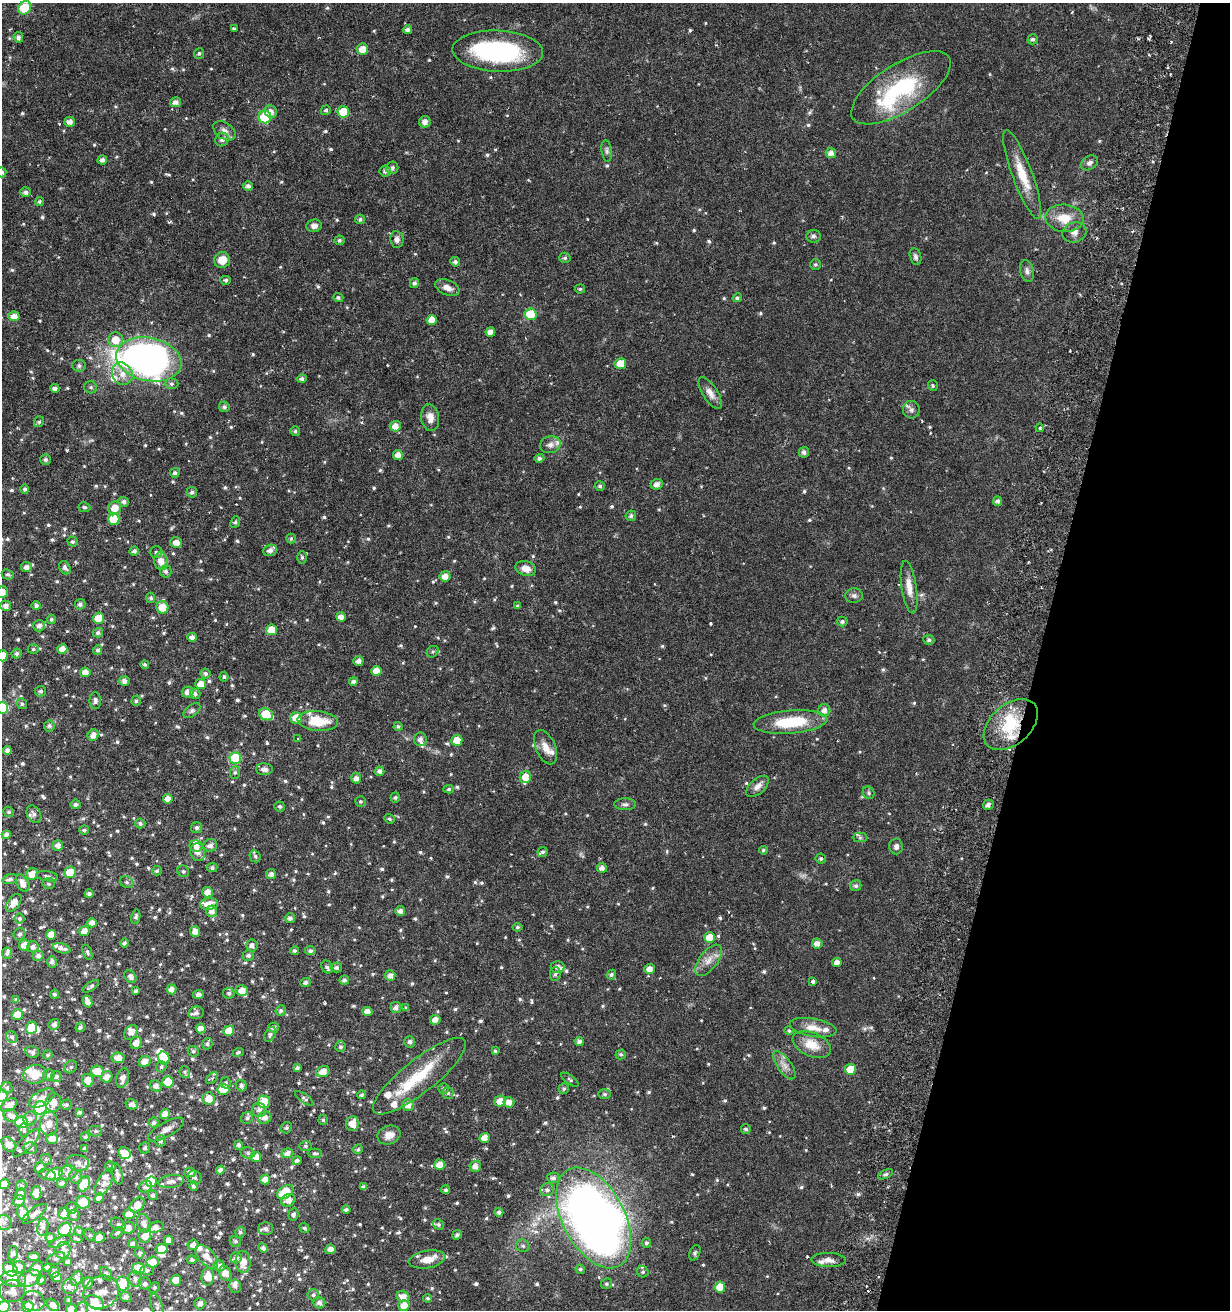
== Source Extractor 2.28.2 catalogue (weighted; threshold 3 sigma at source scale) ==
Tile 8 of 4 x 4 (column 4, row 2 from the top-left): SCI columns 4052-5279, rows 2628-3935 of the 5530 x 5283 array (HDU 1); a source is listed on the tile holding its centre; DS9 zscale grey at full resolution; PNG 1232 x 1312 px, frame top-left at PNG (2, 3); each listed source drawn as its Kron ellipse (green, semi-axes under 4 px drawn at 4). Shown black and unused: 16% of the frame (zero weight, under 3 of 6 exposures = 2% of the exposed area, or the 3 px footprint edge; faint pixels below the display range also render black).
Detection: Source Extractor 2.28.2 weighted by HDU 2 'WHT'; one run over the whole footprint, this tile lists its part. Background 0.0157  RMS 0.0012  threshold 0.00481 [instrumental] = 3 sigma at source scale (4.09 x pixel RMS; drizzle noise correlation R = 1.36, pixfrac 0.8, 0.0396/0.0396 arcsec/px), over >= 5 px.
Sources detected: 907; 1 too faint to see at this stretch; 7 inside a brighter object's white glare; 1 cosmic-ray / hot-pixel residue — neither listed nor drawn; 60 inside a brighter listed object's ellipse — not listed separately; of the other 838, all 500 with FLUX_AUTO >= 0.188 (the completeness limit of this list) listed and drawn (338 fainter detections not listed), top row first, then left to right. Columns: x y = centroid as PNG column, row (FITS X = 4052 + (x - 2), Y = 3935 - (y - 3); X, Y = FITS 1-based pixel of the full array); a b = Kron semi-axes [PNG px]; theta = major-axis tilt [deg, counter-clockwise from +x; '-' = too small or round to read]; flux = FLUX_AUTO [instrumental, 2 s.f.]
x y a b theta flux
25 8 7 6 - 5.1
234 29 4 3 - 0.25
407 30 5 4 - 0.38
18 37 5 4 - 0.43
1033 39 5 5 - 0.27
362 49 6 5 - 1.2
498 51 45 20 -2 15
199 53 5 5 - 0.21
901 88 57 23 33 10
175 102 5 5 - 0.51
326 110 5 4 - 0.21
271 112 6 6 - 0.58
343 112 6 5 - 2.6
265 117 6 6 - 4.7
70 122 5 5 - 0.58
425 122 6 5 - 0.56
224 131 12 8 -35 0.57
222 140 7 6 - 0.44
607 151 11 5 -82 0.28
831 153 5 5 - 0.62
102 160 5 4 - 0.44
1089 163 9 6 32 0.39
392 168 6 6 - 0.36
385 171 5 5 - 0.4
2 172 5 4 - 0.28
1022 174 47 10 -70 2.9
248 186 5 4 - 0.37
26 192 5 5 - 0.34
39 202 5 4 - 0.2
1064 218 19 13 -5 2.2
360 219 5 4 - 0.25
314 226 7 6 - 0.47
1074 232 12 10 17 0.68
813 236 7 6 - 0.29
397 239 8 6 -83 0.43
339 240 5 5 - 0.22
915 257 8 5 -77 0.3
565 258 5 5 - 0.23
222 260 8 8 - 1.3
455 262 5 4 - 0.29
815 264 5 5 - 0.2
1027 271 11 7 -77 0.43
226 280 5 4 - 0.23
414 283 5 4 - 0.28
447 288 12 7 -23 0.73
580 289 5 4 - 0.2
338 297 5 4 - 0.21
737 298 5 4 - 0.21
530 314 6 6 - 3.9
14 316 5 5 - 0.82
432 320 5 5 - 1.1
490 332 5 4 - 0.7
116 340 7 7 - 1.6
149 359 33 21 -12 60
620 364 5 5 - 1.5
79 366 6 6 - 0.3
122 374 11 10 - 1.2
302 379 5 4 - 0.3
171 384 7 5 -1 0.25
933 386 5 5 - 0.19
91 387 6 6 - 0.23
55 388 4 4 - 0.41
710 393 18 7 -57 0.8
224 407 5 5 - 0.29
911 410 8 8 - 0.42
430 418 13 9 -82 0.9
39 422 5 5 - 0.21
395 426 5 5 - 0.92
1040 428 4 3 - 0.2
295 431 5 4 - 0.22
550 445 10 8 15 0.57
804 452 5 5 - 0.35
398 455 5 5 - 0.66
539 458 5 4 - 0.32
45 460 5 5 - 0.28
175 473 5 4 - 0.3
657 484 6 5 - 0.59
600 486 5 5 - 0.23
25 489 4 4 - 0.24
192 492 5 5 - 0.29
997 501 4 4 - 0.34
124 502 5 5 - 0.37
84 507 6 5 - 0.23
115 508 7 6 - 1.3
631 516 5 5 - 0.32
114 519 6 5 - 2.7
235 522 6 4 66 0.21
291 538 5 4 - 0.21
73 542 5 4 - 0.22
176 542 6 5 - 0.8
270 550 7 5 20 0.41
134 551 4 4 - 0.33
156 552 6 6 - 0.23
302 557 6 5 - 0.21
161 561 9 7 -79 0.99
26 567 5 5 - 0.48
65 568 7 5 -58 0.4
526 568 10 7 -17 0.94
166 571 6 6 - 0.34
8 574 6 4 -26 0.23
445 576 5 5 - 0.8
909 587 26 7 -81 1.3
2 592 6 6 - 1
854 595 9 7 -1 0.35
151 598 5 4 - 0.27
80 604 5 5 - 0.32
6 606 5 5 - 0.49
36 606 5 4 - 0.35
518 606 4 3 - 0.19
162 607 6 6 - 1.6
341 617 5 4 - 0.67
98 618 5 5 - 2.2
51 619 5 4 - 0.19
842 621 5 5 - 0.27
39 626 6 5 - 0.43
271 630 5 5 - 1.9
98 633 5 4 - 0.28
192 637 5 4 - 0.48
929 640 5 5 - 0.28
33 649 5 5 - 0.19
62 649 5 5 - 0.93
98 650 5 4 - 0.28
433 652 6 5 - 0.19
17 654 5 5 - 0.23
2 656 5 5 - 1.9
358 661 5 4 - 0.49
145 664 4 4 - 0.22
376 671 5 5 - 1.1
85 672 5 5 - 0.74
206 674 5 5 - 0.29
224 677 5 4 - 0.21
124 681 5 5 - 0.49
353 681 4 4 - 0.31
201 684 5 5 - 1
41 691 5 5 - 0.26
188 692 6 5 - 0.6
195 694 5 5 - 0.29
95 701 8 5 -90 0.39
136 701 5 4 - 0.21
22 704 6 5 - 0.21
2 708 6 6 - 4.4
824 710 6 6 - 0.55
192 711 9 5 37 0.29
266 714 7 5 -23 3.6
296 718 6 5 - 1.4
318 721 20 10 -5 3
791 722 37 11 5 5.2
1011 725 31 20 41 5.2
49 726 5 5 - 0.33
398 726 4 4 - 0.23
93 735 6 5 - 0.68
298 739 3 3 - 0.33
420 739 7 6 - 0.48
457 740 5 5 - 1.9
546 747 18 10 -66 1.1
7 750 4 4 - 0.37
235 758 6 6 - 5.4
264 769 8 6 -1 0.61
380 771 5 4 - 0.39
235 772 6 5 - 0.22
525 777 6 5 - 1.2
356 778 5 5 - 0.52
757 786 13 7 42 0.7
449 789 5 4 - 0.2
869 793 6 5 - 0.21
395 797 5 4 - 0.2
168 799 5 5 - 0.74
360 801 5 5 - 0.19
76 804 5 5 - 0.27
625 804 11 6 1 0.33
988 805 5 5 - 0.42
280 806 5 5 - 0.23
9 812 5 5 - 0.19
34 814 9 6 -61 0.36
389 819 5 4 - 0.2
140 823 5 5 - 0.28
197 828 5 5 - 0.3
84 830 5 5 - 0.25
6 835 4 4 - 0.42
860 838 7 4 0 0.22
58 845 5 5 - 0.55
210 845 7 6 - 0.56
196 846 6 6 - 0.77
896 846 8 7 - 0.4
763 850 4 4 - 0.19
198 852 9 7 -74 0.72
542 852 5 5 - 0.24
255 856 6 5 - 0.23
821 858 5 5 - 0.24
212 868 5 4 - 0.24
602 868 5 4 - 0.5
157 871 5 4 - 0.21
183 871 6 5 - 0.22
70 872 6 5 - 2
32 874 6 5 - 1.2
271 874 5 5 - 0.41
47 876 11 5 -8 0.3
10 879 7 5 18 0.31
127 882 7 5 -22 0.25
23 883 9 5 -61 0.83
49 884 6 5 - 0.2
856 886 6 5 - 0.31
207 892 5 5 - 0.74
89 894 4 4 - 0.28
14 903 10 6 52 1.1
209 904 9 6 7 1.2
212 911 6 5 - 0.6
400 911 5 5 - 0.45
136 917 7 4 78 0.26
19 918 5 5 - 0.2
290 918 5 5 - 0.39
92 923 5 4 - 0.65
517 927 5 4 - 0.19
84 931 5 5 - 0.94
195 931 5 5 - 0.69
20 934 6 6 - 0.27
51 935 5 5 - 1.1
709 937 5 5 - 1.5
124 943 4 4 - 0.31
817 943 5 5 - 0.6
24 945 5 5 - 1
252 946 6 5 - 0.43
33 947 6 5 - 0.42
62 948 9 4 -15 0.45
295 951 4 4 - 0.25
310 951 5 4 - 0.28
87 952 8 4 -70 0.22
7 953 5 5 - 0.22
248 955 6 5 - 0.3
38 956 5 5 - 0.38
708 960 18 9 53 1.1
52 962 6 5 - 0.32
837 962 5 4 - 0.55
327 967 6 5 - 0.25
558 967 7 6 - 0.49
336 968 5 5 - 0.3
649 969 5 5 - 0.71
555 974 7 5 80 0.28
611 975 5 4 - 0.23
390 976 5 5 - 0.58
130 977 7 5 -50 0.49
344 980 5 4 - 0.34
813 981 4 3 - 0.27
306 982 5 4 - 0.33
91 986 9 4 35 0.24
171 989 5 5 - 0.61
135 991 3 3 - 0.21
242 991 6 5 - 0.9
229 993 6 5 - 0.25
55 994 4 4 - 0.23
199 994 5 4 - 0.34
16 1000 4 3 - 0.19
88 1001 6 4 -67 0.7
396 1007 5 5 - 0.44
406 1008 4 3 - 0.21
281 1011 5 5 - 0.24
367 1012 5 4 - 0.86
196 1013 7 6 - 0.43
17 1015 5 5 - 1.5
435 1020 5 5 - 0.7
54 1024 5 5 - 0.48
80 1027 5 4 - 0.27
31 1028 6 5 - 2
201 1028 5 5 - 0.67
274 1028 5 5 - 0.46
813 1028 23 9 -10 1.4
229 1031 5 5 - 1.5
789 1031 4 4 - 0.22
131 1032 8 6 51 0.63
270 1034 8 5 63 0.3
12 1037 6 5 - 0.25
410 1042 6 5 - 0.33
579 1042 4 4 - 0.41
136 1043 6 5 - 0.92
207 1044 6 5 - 0.24
812 1045 20 12 -23 1.9
341 1047 5 5 - 0.24
193 1051 6 5 - 0.21
495 1051 4 4 - 0.19
32 1052 7 5 -12 0.3
238 1052 6 4 21 0.21
621 1054 5 4 - 0.22
48 1055 5 4 - 0.2
118 1058 6 5 - 0.93
164 1058 6 5 - 2.3
144 1062 6 5 - 0.86
784 1065 16 7 -55 0.78
71 1067 7 5 45 0.25
161 1067 5 5 - 0.21
297 1068 4 4 - 0.3
850 1069 5 5 - 1.9
97 1071 6 5 - 1.8
323 1071 7 5 21 0.96
185 1072 6 5 - 0.21
35 1074 12 9 12 1.9
49 1075 5 5 - 0.27
419 1076 58 16 38 5.3
56 1077 5 5 - 0.29
107 1077 6 5 - 0.78
123 1078 10 6 74 0.67
212 1078 7 4 43 0.22
88 1080 6 5 - 1.2
570 1080 10 4 -35 0.22
168 1082 6 5 - 1.5
226 1083 5 5 - 0.25
156 1086 6 5 - 0.46
241 1086 6 5 - 0.34
7 1088 6 5 - 0.21
443 1088 5 5 - 0.2
223 1089 6 5 - 2.5
564 1089 5 5 - 0.22
448 1093 6 5 - 0.24
604 1094 6 5 - 0.25
362 1095 4 4 - 0.26
2 1096 6 5 - 0.8
42 1098 14 7 30 0.85
304 1098 11 4 -35 0.24
209 1099 6 6 - 1.4
500 1101 5 5 - 0.96
53 1102 9 8 - 1.2
264 1102 6 6 - 2.6
509 1102 5 5 - 0.73
132 1104 6 5 - 0.46
9 1105 9 5 34 0.73
66 1105 5 5 - 0.24
408 1105 6 6 - 0.82
40 1108 7 6 - 12
259 1110 7 7 - 0.51
80 1112 4 4 - 0.24
165 1114 5 5 - 0.8
11 1115 7 6 - 0.55
30 1118 7 6 - 0.32
247 1118 6 5 - 0.25
265 1118 6 6 - 0.66
323 1120 5 4 - 0.19
21 1122 6 5 - 2.8
154 1123 5 5 - 0.32
49 1124 12 9 87 0.87
352 1124 7 6 - 1.1
286 1128 6 5 - 0.21
746 1129 5 4 - 0.25
24 1130 7 4 -81 0.19
166 1130 20 7 30 0.75
95 1131 6 5 - 0.22
389 1135 12 9 21 0.94
85 1137 4 4 - 0.24
485 1138 5 5 - 0.91
52 1139 6 5 - 0.87
161 1141 6 5 - 0.28
26 1143 18 6 46 0.57
9 1144 9 6 -46 0.79
239 1145 5 4 - 0.26
305 1146 6 5 - 0.2
30 1148 7 5 -1 0.24
145 1148 6 5 - 0.27
85 1149 4 3 - 0.26
358 1149 5 4 - 0.21
125 1153 6 5 - 1.3
248 1153 7 5 -16 0.21
287 1153 6 5 - 0.56
315 1153 7 4 0 0.24
256 1157 5 5 - 0.71
46 1159 6 5 - 0.2
297 1160 4 4 - 0.26
78 1163 11 8 -9 0.62
440 1165 5 5 - 0.95
111 1166 5 4 - 0.21
475 1166 6 5 - 0.65
40 1168 6 5 - 0.62
220 1170 4 4 - 0.47
190 1172 5 5 - 0.42
68 1173 9 7 17 0.5
47 1174 8 5 -10 0.38
55 1174 8 5 29 3.6
117 1174 11 5 -76 0.4
886 1174 8 4 26 0.2
76 1177 7 6 - 0.29
195 1177 7 6 - 0.3
553 1178 6 5 - 0.39
265 1179 5 4 - 0.66
171 1181 13 6 7 0.63
151 1182 5 5 - 1.7
61 1183 5 4 - 0.35
104 1183 14 7 63 0.6
4 1184 5 5 - 1.1
84 1184 8 5 66 2.3
21 1186 5 5 - 0.26
194 1186 5 4 - 0.3
145 1187 7 5 26 0.41
364 1187 4 4 - 0.37
446 1190 4 4 - 0.22
547 1190 7 6 - 0.38
285 1192 9 6 37 3.1
36 1193 7 5 83 0.86
20 1194 5 5 - 0.35
153 1195 5 4 - 0.28
99 1198 5 4 - 0.62
288 1200 7 6 - 0.69
19 1201 6 5 - 0.75
83 1202 7 6 - 2.5
137 1205 8 6 44 1.2
71 1208 6 5 - 0.23
346 1210 4 4 - 0.28
499 1212 4 4 - 0.34
23 1213 8 6 -72 1.2
34 1214 15 5 37 0.47
64 1214 6 5 - 0.72
129 1214 6 5 - 1.3
73 1215 6 5 - 0.25
293 1215 6 5 - 0.28
594 1218 54 31 -62 110
4 1222 8 7 - 0.37
144 1223 9 6 -71 0.61
118 1224 8 5 -36 0.31
438 1224 6 4 -33 0.24
43 1227 8 5 80 0.36
156 1227 8 5 19 0.64
128 1228 7 6 - 0.85
304 1228 5 4 - 0.23
65 1229 7 6 - 2.2
265 1229 7 6 - 0.42
79 1231 5 4 - 0.24
240 1232 5 5 - 0.22
117 1233 7 4 41 0.22
90 1235 6 5 - 0.19
457 1235 5 4 - 0.27
145 1236 7 6 - 0.83
50 1237 4 4 - 0.31
99 1238 6 5 - 0.72
76 1239 6 3 -21 0.19
169 1240 4 4 - 0.65
235 1241 6 5 - 0.22
60 1242 11 4 24 0.3
646 1243 5 4 - 0.23
133 1244 4 4 - 0.35
193 1245 5 5 - 0.52
523 1246 7 6 - 0.25
263 1248 5 4 - 0.35
162 1249 6 5 - 1.1
330 1249 5 5 - 0.62
63 1250 8 7 - 0.58
13 1253 7 5 77 0.25
139 1253 5 5 - 0.31
695 1253 8 5 68 0.22
34 1257 6 4 4 0.41
207 1257 14 8 -47 1.2
56 1258 10 5 26 0.28
236 1258 6 5 - 0.38
427 1259 18 8 10 1.5
192 1260 5 4 - 0.23
829 1260 17 7 -1 0.69
68 1262 4 4 - 0.4
153 1262 6 5 - 1.2
243 1262 11 7 -85 1.2
219 1266 6 5 - 0.54
19 1267 6 6 - 0.78
48 1268 4 3 - 0.3
10 1269 8 6 -41 2.1
37 1269 8 5 59 1.1
138 1269 6 5 - 3.2
580 1269 5 4 - 0.21
147 1270 6 5 - 0.21
54 1272 5 5 - 0.39
643 1272 6 5 - 0.23
225 1273 7 6 - 0.81
106 1274 7 5 -55 0.26
57 1277 5 5 - 0.52
208 1277 9 6 88 1.5
29 1278 12 8 22 1.5
13 1279 13 7 -11 1.3
76 1279 7 5 61 0.73
135 1279 8 6 -85 0.36
41 1280 5 4 - 0.2
176 1280 5 5 - 1.8
88 1283 6 5 - 0.44
123 1283 7 6 - 5.4
145 1283 6 6 - 0.29
606 1284 5 5 - 0.22
70 1286 7 7 - 0.58
235 1286 6 6 - 0.42
720 1287 5 5 - 1.8
154 1288 5 5 - 0.22
12 1291 13 11 8 0.58
101 1292 18 16 32 1.7
313 1295 6 5 - 0.28
126 1297 6 5 - 0.36
403 1297 7 5 -15 0.86
428 1298 4 4 - 0.2
69 1300 4 3 - 0.22
33 1301 11 10 - 0.44
95 1302 10 6 -29 2.2
319 1303 6 5 - 0.45
200 1304 6 5 - 0.49
53 1305 7 4 -41 0.59
404 1305 5 5 - 1.1
157 1306 13 5 -73 0.39
3 1307 6 5 - 1.7
28 1307 6 5 - 1.4
82 1309 7 6 - 0.27
71 1310 6 5 - 1.2
Overlapping masked pixels (flux is a lower limit): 1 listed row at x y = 1011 725
Isophote crosses this tile's border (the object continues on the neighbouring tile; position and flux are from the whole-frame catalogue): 11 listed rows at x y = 25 8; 2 172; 2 592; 2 656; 2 708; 2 1096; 4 1184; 95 1302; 3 1307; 82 1309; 71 1310